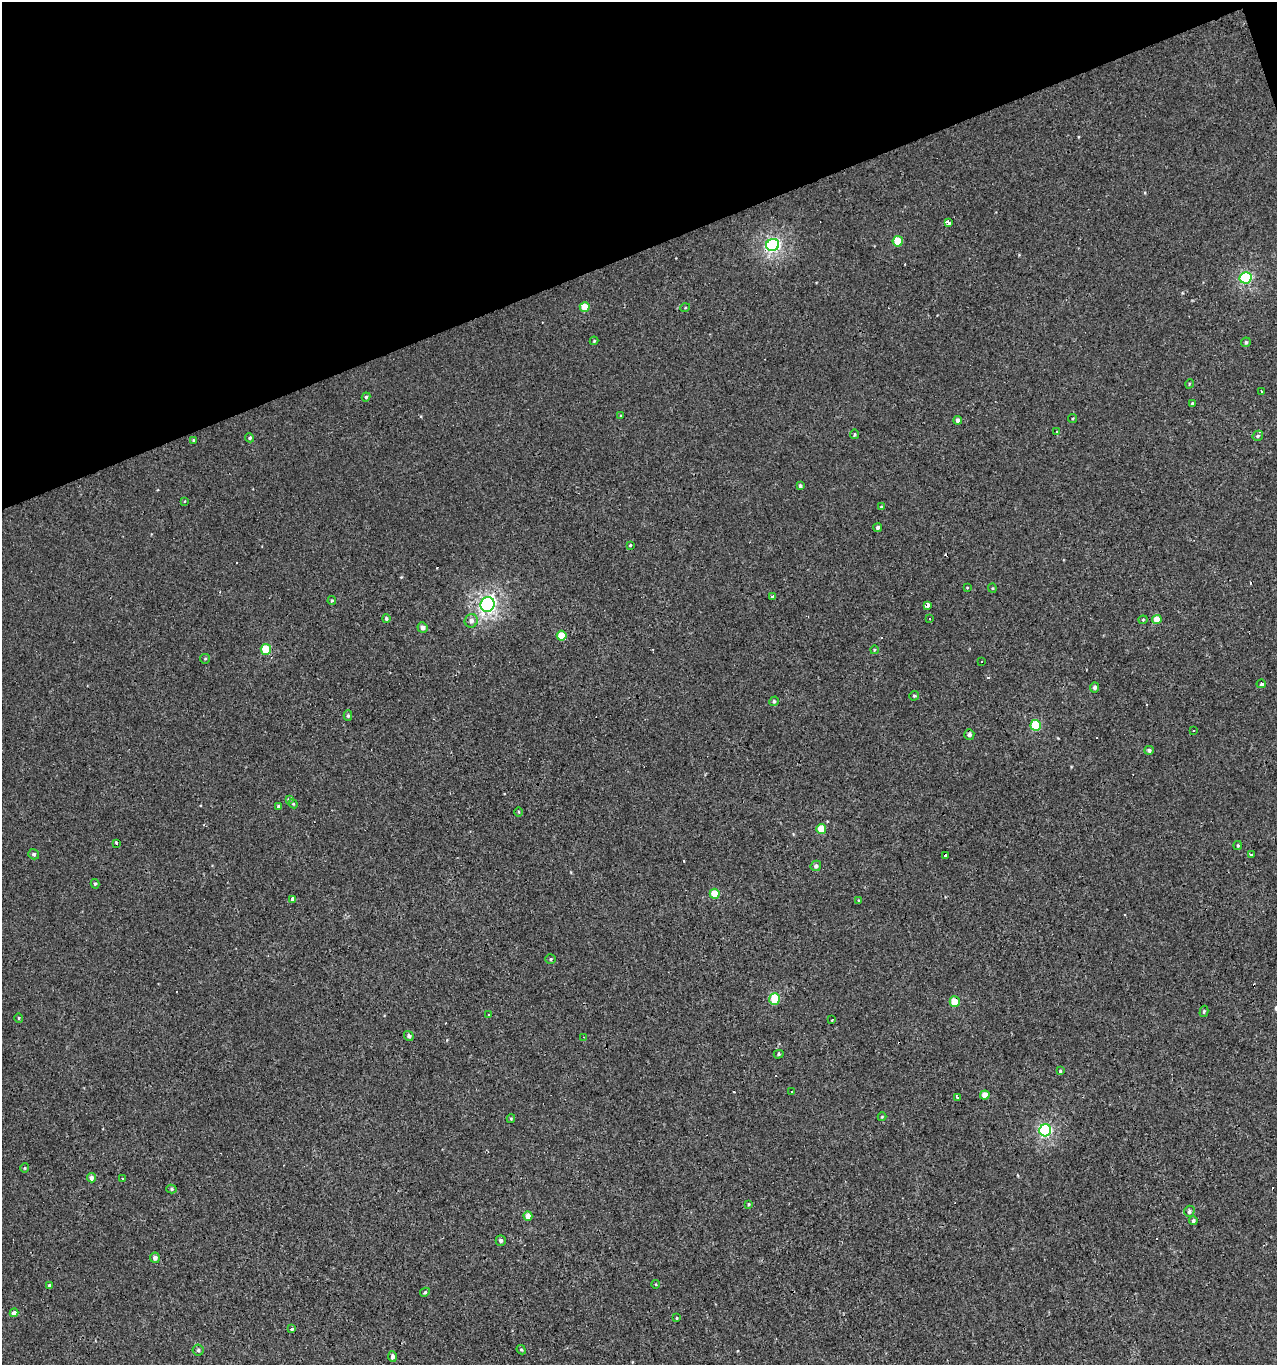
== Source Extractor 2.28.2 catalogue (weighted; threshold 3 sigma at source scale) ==
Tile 3 of 4 x 4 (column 3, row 1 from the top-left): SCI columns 2670-3944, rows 4090-5452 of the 5286 x 5452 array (HDU 1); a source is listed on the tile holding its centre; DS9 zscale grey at full resolution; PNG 1279 x 1367 px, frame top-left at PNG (2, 2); each listed source drawn as its Kron ellipse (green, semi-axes under 4 px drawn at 4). Shown black and unused: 19% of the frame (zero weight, under 3 of 4 exposures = <1% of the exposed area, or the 3 px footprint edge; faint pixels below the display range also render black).
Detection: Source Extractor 2.28.2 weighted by HDU 2 'WHT'; one run over the whole footprint, this tile lists its part. Background 0.00134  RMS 0.003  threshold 0.0136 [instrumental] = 3 sigma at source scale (4.5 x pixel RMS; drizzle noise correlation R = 1.50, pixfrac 1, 0.0396/0.0396 arcsec/px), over >= 5 px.
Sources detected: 124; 22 cosmic-ray / hot-pixel residue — neither listed nor drawn; the other 102 listed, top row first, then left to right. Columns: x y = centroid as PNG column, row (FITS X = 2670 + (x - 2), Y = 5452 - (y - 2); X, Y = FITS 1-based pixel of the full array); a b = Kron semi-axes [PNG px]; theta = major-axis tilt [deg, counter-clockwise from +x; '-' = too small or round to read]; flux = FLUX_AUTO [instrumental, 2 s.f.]
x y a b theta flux
948 223 4 3 - 11
898 241 5 5 - 8.1
773 245 6 6 - 60
1245 278 6 5 - 34
585 307 5 4 - 4.7
685 308 5 3 - 0.28
594 341 4 3 - 0.35
1246 342 5 4 - 0.59
1189 384 5 3 - 0.27
1262 392 3 2 - 0.36
366 397 4 4 - 0.6
1192 403 4 3 - 0.33
621 416 4 3 - 0.29
1073 419 4 3 - 0.31
958 420 4 4 - 1
1056 432 3 3 - 1.9
854 434 4 4 - 0.57
1258 436 5 4 - 0.53
250 438 4 4 - 0.58
193 440 4 3 - 0.29
800 486 4 4 - 0.66
185 501 4 2 - 0.19
881 507 4 3 - 0.31
878 528 4 4 - 0.85
630 545 3 3 - 0.35
967 588 4 3 - 0.24
992 588 4 4 - 0.31
772 596 3 3 - 32
332 601 4 3 - 0.42
487 604 7 7 - 88
927 605 3 3 - 4.9
386 619 4 4 - 0.55
929 619 3 2 - 0.42
1143 620 4 4 - 0.32
1157 620 5 4 - 4.8
471 621 7 6 - 1.4
422 627 5 5 - 1.7
562 636 5 5 - 6.9
266 649 5 5 - 10
874 650 4 3 - 0.26
205 659 5 5 - 0.4
982 662 3 2 - 0.66
1261 684 5 3 - 0.63
1095 688 5 4 - 0.99
914 696 5 4 - 0.47
774 701 5 4 - 0.55
348 716 5 4 - 0.54
1036 725 5 5 - 16
1194 730 3 3 - 1
969 734 5 5 - 1.1
1149 750 5 4 - 0.71
289 800 4 3 - 1
293 804 5 4 - 0.34
279 806 4 4 - 0.89
519 812 5 3 - 0.31
821 829 5 5 - 6.5
116 843 3 3 - 1.7
1238 845 4 3 - 0.41
34 854 5 5 - 0.81
1251 854 3 3 - 2
945 856 3 3 - 1.7
816 866 5 5 - 0.89
95 884 5 4 - 0.47
715 894 5 5 - 7.6
292 899 4 3 - 1.6
859 901 4 3 - 0.28
551 959 5 4 - 0.4
775 999 6 5 - 11
955 1001 5 5 - 7.3
1204 1011 6 4 74 0.45
488 1014 3 3 - 0.6
19 1018 5 4 - 0.34
832 1020 3 2 - 0.27
409 1036 5 4 - 0.8
583 1037 4 2 - 0.18
779 1054 5 4 - 0.46
1060 1071 4 4 - 0.39
792 1091 3 3 - 0.37
985 1095 4 4 - 4.3
957 1097 4 3 - 0.89
882 1117 4 4 - 0.29
511 1119 4 4 - 0.37
1045 1130 6 6 - 40
25 1168 5 4 - 0.32
91 1178 4 4 - 1.2
123 1178 3 3 - 0.59
171 1189 5 4 - 0.49
748 1204 3 3 - 0.34
1189 1211 6 5 - 0.81
528 1216 4 4 - 3
1193 1221 4 4 - 0.86
501 1240 5 5 - 0.79
155 1258 5 5 - 1.4
656 1284 4 3 - 0.22
49 1285 4 4 - 0.4
425 1292 5 4 - 0.48
14 1313 4 4 - 1.9
677 1318 3 3 - 0.27
292 1329 3 3 - 2.5
198 1350 5 5 - 0.61
521 1350 5 4 - 0.44
392 1356 5 4 - 1.2
Overlapping masked pixels (flux is a lower limit): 1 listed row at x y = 955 1001